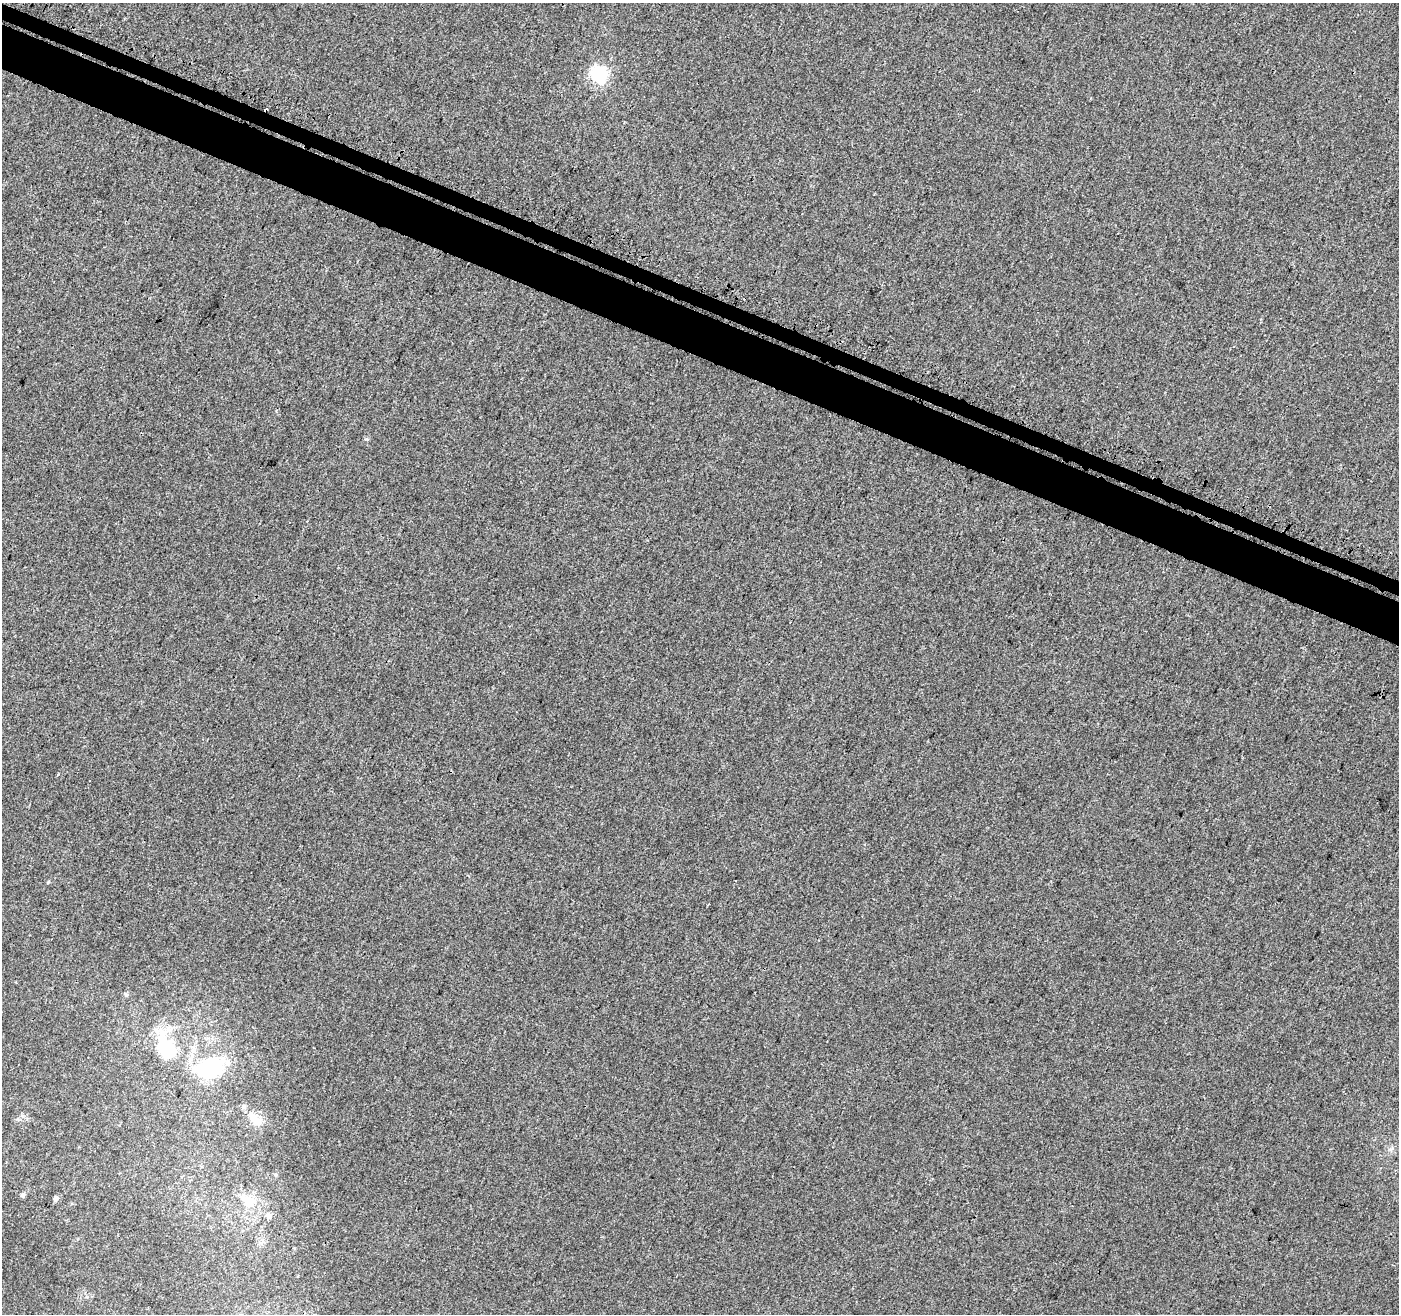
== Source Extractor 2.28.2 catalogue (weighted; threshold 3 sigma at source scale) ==
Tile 11 of 4 x 4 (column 3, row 3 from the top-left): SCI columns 2849-4245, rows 1637-2948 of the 5757 x 5879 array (HDU 1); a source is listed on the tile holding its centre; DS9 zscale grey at full resolution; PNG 1401 x 1316 px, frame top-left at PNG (2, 3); no overlay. Shown black and unused: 5% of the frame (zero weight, under 3 of 4 exposures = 5% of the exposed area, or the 3 px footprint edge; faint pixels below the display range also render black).
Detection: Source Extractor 2.28.2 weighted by HDU 2 'WHT'; one run over the whole footprint, this tile lists its part. Background 0.00121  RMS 0.0037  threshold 0.0168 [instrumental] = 3 sigma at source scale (4.5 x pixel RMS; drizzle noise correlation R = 1.50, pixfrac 1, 0.0396/0.0396 arcsec/px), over >= 5 px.
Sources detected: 15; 2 inside a brighter object's white glare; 2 cosmic-ray / hot-pixel residue — not listed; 2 inside a brighter listed object's ellipse — not listed separately; the other 9 listed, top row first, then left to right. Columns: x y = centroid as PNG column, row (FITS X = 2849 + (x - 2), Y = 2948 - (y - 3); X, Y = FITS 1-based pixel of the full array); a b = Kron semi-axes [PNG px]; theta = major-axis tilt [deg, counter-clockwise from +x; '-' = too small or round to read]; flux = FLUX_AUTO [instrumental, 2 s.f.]
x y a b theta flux
599 74 7 6 - 99
126 995 6 4 -43 0.54
166 1048 31 19 -67 19
204 1069 37 25 -43 19
252 1117 19 10 -51 4.6
276 1175 6 4 -2 0.47
22 1195 6 5 - 0.76
56 1199 6 5 - 1.3
248 1201 26 18 -25 9.1